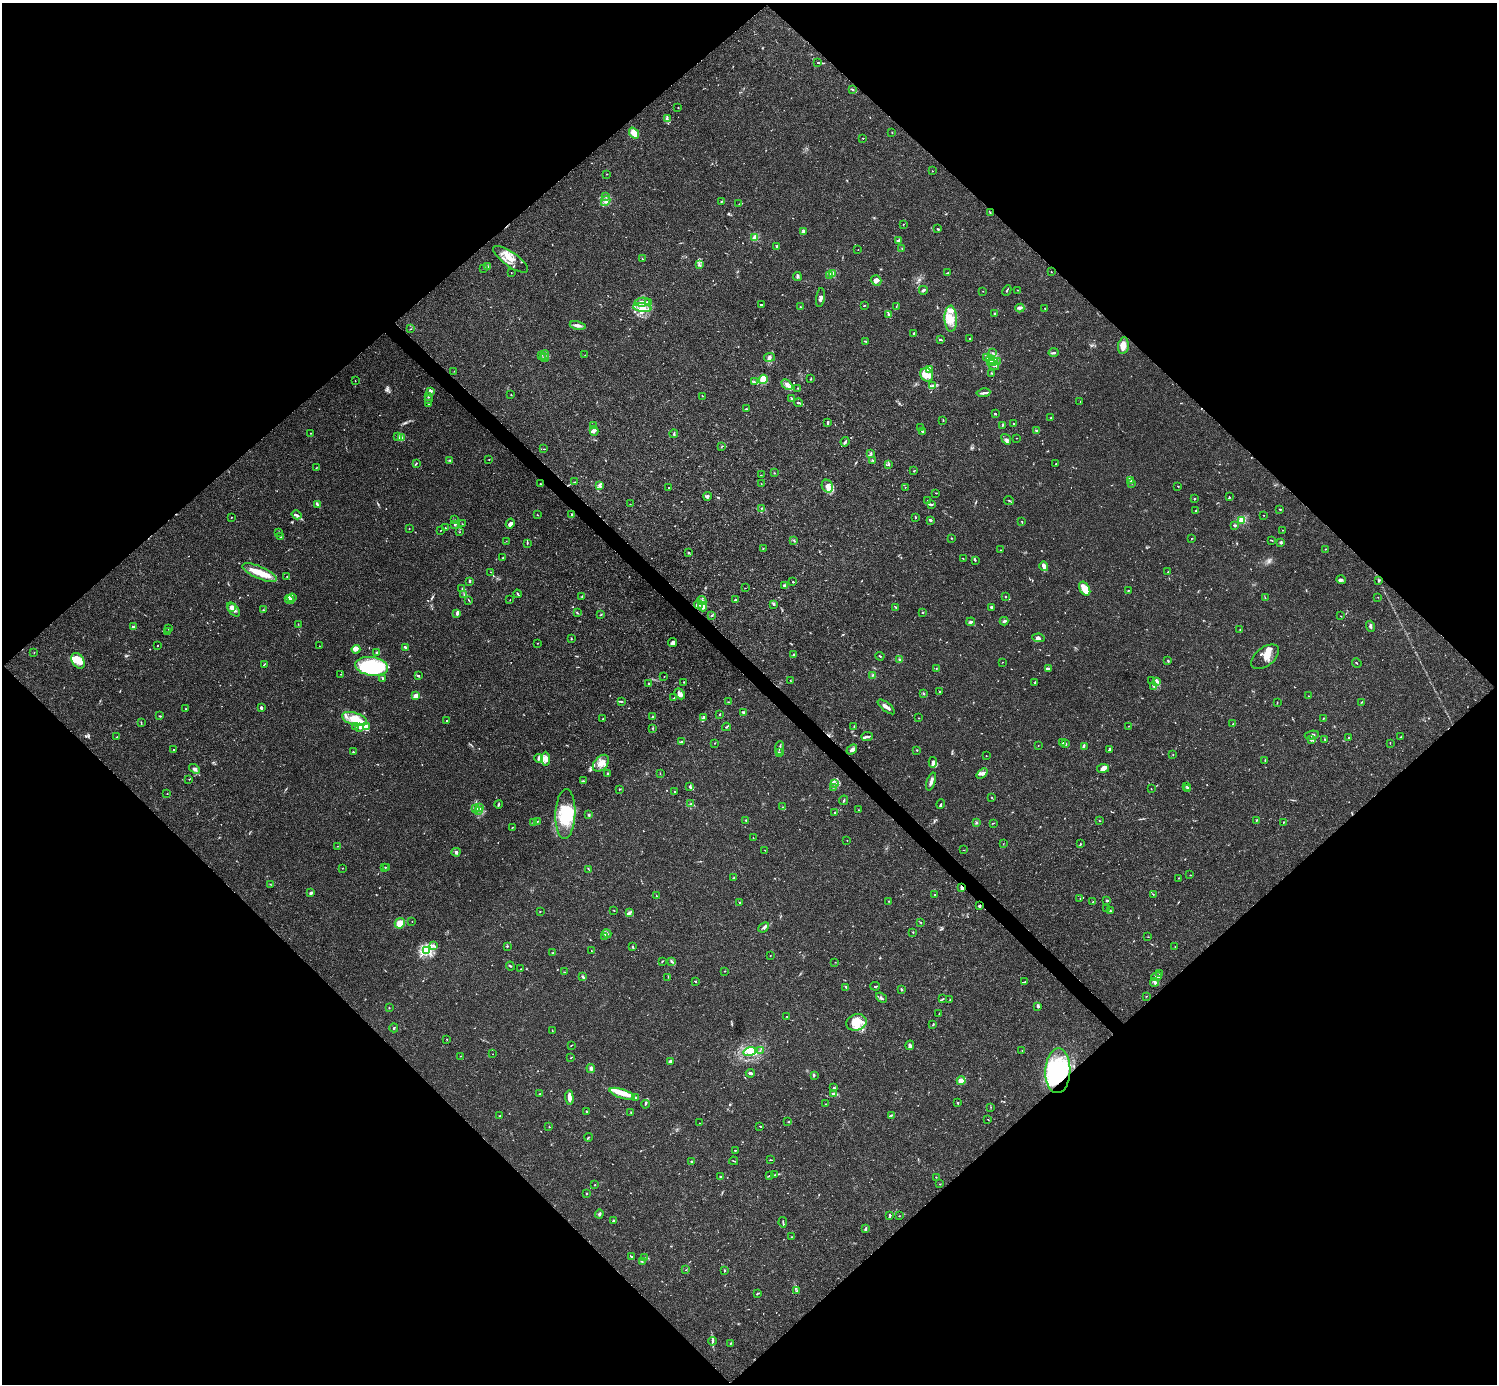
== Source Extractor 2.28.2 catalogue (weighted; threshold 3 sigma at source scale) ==
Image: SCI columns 1-5978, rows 158-5682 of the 5982 x 5981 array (HDU 1 of 3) = the unmasked area's bounding box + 8 px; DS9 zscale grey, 4 x 4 block average (1 PNG px = mean of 4 x 4 image px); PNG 1499 x 1386 px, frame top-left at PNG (2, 3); each listed source drawn as its Kron ellipse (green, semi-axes under 4 px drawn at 4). Shown black and unused: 51% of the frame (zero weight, under 3 of 4 exposures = <1% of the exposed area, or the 3 px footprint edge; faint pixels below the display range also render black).
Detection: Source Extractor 2.28.2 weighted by HDU 2 'WHT'. Background 0.0165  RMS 0.0022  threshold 0.00978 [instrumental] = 3 sigma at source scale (4.5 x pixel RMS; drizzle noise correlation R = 1.50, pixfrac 1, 0.05/0.05 arcsec/px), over >= 5 px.
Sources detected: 847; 13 too faint to see at this stretch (4 x 4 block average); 9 inside a brighter object's white glare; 7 cosmic-ray / hot-pixel residue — neither listed nor drawn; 27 coinciding with a brighter row at this scale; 99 inside a brighter listed object's ellipse — not listed separately; of the other 692, all 500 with FLUX_AUTO >= 0.423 (the completeness limit of this list) listed and drawn (192 fainter detections not listed), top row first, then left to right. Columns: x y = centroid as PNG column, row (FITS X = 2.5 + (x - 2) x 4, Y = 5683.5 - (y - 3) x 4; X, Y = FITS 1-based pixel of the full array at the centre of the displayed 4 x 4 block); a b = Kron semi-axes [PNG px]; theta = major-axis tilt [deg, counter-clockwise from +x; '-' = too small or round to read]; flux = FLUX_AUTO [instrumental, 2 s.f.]
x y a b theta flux
818 62 2 2 - 0.5
852 90 4 2 - 1.4
678 107 2 2 - 0.49
667 119 2 2 - 0.56
634 133 6 3 -50 16
892 133 2 2 - 0.58
863 138 2 2 - 0.59
932 171 2 2 - 0.51
607 174 2 2 - 0.45
606 196 2 2 - 0.6
606 201 5 3 - 3.4
721 201 3 2 - 0.86
739 204 2 2 - 0.61
990 212 2 2 - 0.95
903 224 2 2 - 0.67
938 229 3 2 - 1
803 231 4 2 - 1.6
755 237 2 2 - 40
899 240 4 2 - 4
777 246 2 2 - 1.7
902 249 2 2 - 0.69
858 250 2 2 - 0.44
511 259 20 7 -36 18
642 259 3 2 - 1
699 264 3 2 - 1.7
487 266 3 2 - 1.1
484 268 2 2 - 0.7
948 272 3 2 - 0.61
1051 272 2 2 - 0.53
511 273 2 2 - 0.58
832 274 2 2 - 56
830 275 2 2 - 1.4
797 277 4 2 - 1.9
876 280 5 5 - 4.5
923 290 4 2 - 2.6
1007 290 5 2 - 1.4
1018 290 2 2 - 0.52
983 291 2 2 - 1.1
820 298 9 2 81 4.2
642 302 7 3 10 4.8
649 302 4 3 - 3.2
761 305 4 2 - 1.2
864 305 3 2 - 0.74
642 307 9 4 -7 9.2
800 307 2 2 - 1.1
896 307 2 2 - 0.44
1020 308 4 2 - 2.1
1045 309 2 2 - 0.62
994 313 2 2 - 1.2
889 314 3 2 - 2
951 319 13 6 -88 15
578 325 8 2 -11 6.3
410 329 3 2 - 0.59
914 334 2 2 - 1.6
970 338 2 2 - 0.86
940 340 3 2 - 1.4
865 341 3 2 - 0.97
1123 346 8 5 80 12
1054 352 5 2 - 2.2
993 353 2 2 - 0.68
542 355 2 2 - 0.48
545 355 5 2 - 1.5
585 355 2 2 - 0.45
769 357 5 3 - 3.9
986 357 2 2 - 1.7
545 358 4 2 - 2.3
990 360 4 4 - 4
994 361 2 2 - 0.59
997 362 3 2 - 1.8
993 365 6 3 -33 5.8
930 369 3 3 - 3.4
454 371 2 2 - 0.42
992 373 2 2 - 0.7
927 375 7 6 - 9.1
763 379 5 3 - 7.5
811 379 2 2 - 0.97
355 381 2 2 - 0.53
754 382 3 2 - 1.5
787 385 6 4 -42 5.3
933 385 3 3 - 2.6
798 388 2 2 - 0.7
431 392 4 3 - 2.3
983 393 7 2 8 3.4
511 395 2 2 - 0.7
702 396 2 2 - 0.66
428 397 2 2 - 0.96
792 398 2 2 - 1.2
428 399 3 2 - 0.93
1080 402 2 2 - 0.45
428 403 2 2 - 1.1
798 403 4 2 - 2.9
746 409 2 2 - 1
995 414 2 2 - 1.5
1051 418 2 2 - 0.7
943 420 3 2 - 1
828 422 4 2 - 2.1
1013 423 2 2 - 0.77
1003 425 3 2 - 1.2
593 426 2 2 - 0.49
921 427 2 2 - 0.53
594 431 5 4 - 3.2
922 431 4 3 - 1.7
1037 431 3 2 - 1.1
310 433 2 2 - 0.5
674 434 4 2 - 1.8
397 437 4 2 - 1.8
401 438 2 2 - 1.2
1016 438 2 2 - 0.84
1006 439 6 2 -53 2.5
845 442 5 2 - 2.1
721 447 2 2 - 0.47
544 449 3 2 - 0.59
871 453 3 2 - 1.6
489 459 2 2 - 0.57
450 460 3 2 - 1.3
873 460 2 2 - 1.1
416 463 3 2 - 0.76
888 464 4 2 - 1.5
1056 464 3 2 - 0.71
316 468 2 2 - 0.47
914 471 3 2 - 0.7
774 473 2 2 - 0.52
761 475 2 2 - 0.55
1131 480 4 2 - 2
575 482 4 2 - 0.68
1132 483 2 2 - 0.61
540 484 2 2 - 1.1
761 484 2 2 - 0.51
600 486 2 2 - 1.7
827 486 6 5 - 8.3
1178 486 2 2 - 0.72
668 487 2 2 - 0.59
905 487 2 2 - 0.54
936 493 2 2 - 0.51
708 496 4 3 - 2.3
1229 497 2 2 - 0.73
1194 499 2 2 - 1.1
927 500 3 2 - 0.52
1009 500 5 2 - 1.4
630 504 2 2 - 0.43
931 504 3 2 - 1.3
317 505 3 2 - 1.9
762 508 2 2 - 0.49
1280 509 2 2 - 1.2
1196 510 3 2 - 1
572 514 2 2 - 1.3
296 515 5 3 - 2.7
537 515 2 2 - 0.5
1264 515 2 2 - 0.49
231 517 2 2 - 0.7
915 517 3 2 - 1.2
454 520 2 2 - 0.43
930 520 3 2 - 2.8
1242 520 2 2 - 97
1022 522 3 2 - 0.93
510 523 5 3 - 4.1
462 524 3 2 - 0.79
455 525 3 2 - 1.3
1234 525 2 2 - 1.7
445 528 2 2 - 0.81
409 529 2 2 - 0.85
441 530 3 2 - 0.71
1283 530 2 2 - 0.46
279 532 2 2 - 0.53
459 532 2 2 - 0.43
281 537 2 2 - 0.47
951 538 2 2 - 0.8
1191 538 2 2 - 0.55
794 540 2 2 - 0.63
1272 540 2 2 - 0.92
506 541 2 2 - 0.62
1281 542 3 2 - 1.6
527 543 3 2 - 1
763 548 2 2 - 0.91
1325 549 2 2 - 0.52
1000 550 2 2 - 0.72
689 553 2 2 - 0.58
503 558 2 2 - 0.54
963 558 2 2 - 0.51
975 560 3 2 - 0.74
1044 566 5 2 - 9
259 572 18 6 -24 21
491 572 2 2 - 0.46
1168 572 2 2 - 0.66
287 577 3 2 - 1.1
1341 580 5 3 - 2.3
1379 580 3 2 - 1.1
469 581 3 2 - 2
793 582 2 2 - 1
784 585 4 3 - 1.7
462 588 2 2 - 0.7
745 588 2 2 - 0.47
1085 589 7 5 -59 22
1128 591 3 2 - 0.79
464 594 2 2 - 0.8
518 594 4 2 - 1.4
582 596 3 2 - 1.1
1005 596 2 2 - 0.98
1378 597 2 2 - 0.49
292 598 4 2 - 2.1
1265 598 3 2 - 0.56
289 600 5 3 - 3
469 600 3 2 - 0.83
510 600 2 2 - 0.45
702 600 4 3 - 2.9
735 600 2 2 - 1.9
774 604 3 2 - 1.3
698 605 4 2 - 1.9
702 607 5 3 - 3.9
896 607 2 2 - 1.1
991 607 3 3 - 1.4
232 608 2 2 - 12
233 610 8 4 -51 6.5
263 610 2 2 - 0.48
923 612 2 2 - 1.1
457 613 4 3 - 3.7
577 613 3 2 - 0.86
601 614 2 2 - 0.94
712 615 3 2 - 0.99
1341 616 2 2 - 0.6
1004 621 4 2 - 2.7
971 622 4 3 - 2.6
298 624 2 2 - 0.42
1370 626 5 3 - 2.4
133 627 3 2 - 1.7
168 629 2 2 - 0.53
1240 630 2 2 - 0.48
167 632 2 2 - 0.45
571 638 4 2 - 0.75
1038 638 6 4 -10 3.6
538 643 2 2 - 0.67
673 643 4 3 - 4
158 646 2 2 - 1.7
319 646 2 2 - 0.44
405 647 3 2 - 1.5
356 649 4 2 - 8.4
34 652 2 2 - 0.57
377 652 4 2 - 2.9
794 655 3 2 - 4.1
880 656 4 2 - 0.96
1265 657 16 9 38 13
900 659 3 2 - 1.4
78 661 8 6 -56 8.8
1168 661 3 2 - 0.95
1002 662 2 2 - 0.48
1357 663 5 2 - 0.73
264 664 4 2 - 0.84
372 666 16 9 -8 140
936 668 2 2 - 0.57
1048 669 4 2 - 2.1
340 674 2 2 - 0.46
873 675 2 2 - 1
418 676 3 2 - 1.4
664 676 2 2 - 0.5
383 678 3 2 - 1.4
790 680 2 2 - 0.54
1152 681 3 2 - 0.95
684 682 2 2 - 1
1035 682 2 2 - 0.78
1157 682 3 2 - 1.8
649 683 3 2 - 1.6
1154 687 2 2 - 0.79
939 692 2 2 - 0.88
923 693 2 2 - 0.85
680 694 6 4 -49 4.9
416 696 3 2 - 10
1308 696 2 2 - 0.48
674 698 2 2 - 0.5
621 701 3 2 - 1.3
728 702 2 2 - 0.52
1361 702 2 2 - 0.49
1277 703 2 2 - 0.54
886 707 10 2 -38 7.8
261 708 4 2 - 2.4
186 709 2 2 - 0.56
743 712 3 2 - 1.7
720 714 3 2 - 0.97
160 716 2 2 - 1.7
652 717 2 2 - 0.75
704 718 2 2 - 0.95
919 718 2 2 - 0.45
355 719 13 6 -18 18
603 719 2 2 - 0.42
1323 719 3 2 - 0.81
447 720 2 2 - 0.92
141 722 2 2 - 0.71
1233 724 2 2 - 0.44
355 726 2 2 - 0.77
366 726 4 3 - 5.3
854 726 3 2 - 0.85
1128 726 2 2 - 0.6
360 727 3 3 - 2.3
726 727 4 2 - 1.3
652 728 2 2 - 0.57
1312 735 7 2 8 2.1
867 736 6 2 8 2.6
117 737 2 2 - 1
1349 737 2 2 - 0.72
1401 737 2 2 - 0.68
1325 739 2 2 - 0.67
1311 740 3 2 - 1.6
681 742 4 2 - 2.1
715 743 2 2 - 0.65
1063 743 2 2 - 1.1
1066 743 2 2 - 1
1390 743 3 2 - 0.44
1038 746 2 2 - 0.58
1084 746 2 2 - 0.54
779 748 7 2 83 2.1
174 749 2 2 - 0.87
852 749 6 4 37 4.8
1109 749 3 2 - 1.8
917 750 2 2 - 1
353 752 3 2 - 0.93
779 753 3 2 - 2.2
1173 755 2 2 - 0.53
986 756 2 2 - 0.45
538 758 4 3 - 2.8
546 759 7 4 -89 6.9
1265 760 3 2 - 0.71
933 762 5 3 - 4.2
601 763 10 6 48 11
1103 768 6 4 10 4.7
194 769 6 3 -35 2.8
982 773 6 3 39 4.7
608 774 3 2 - 2.2
660 774 2 2 - 0.61
189 779 2 2 - 0.53
583 781 2 2 - 0.65
931 782 9 2 71 5.9
835 784 2 2 - 1
689 786 3 2 - 1.5
1186 786 2 2 - 0.79
833 787 2 2 - 0.53
1187 788 3 2 - 1.5
619 789 2 2 - 0.81
1151 789 2 2 - 0.54
675 792 2 2 - 0.63
167 794 2 2 - 0.47
991 797 3 2 - 0.81
844 800 5 2 - 1.2
499 804 4 2 - 1.5
691 804 3 2 - 2
941 804 5 2 - 1.5
782 807 2 2 - 0.46
476 808 3 2 - 0.96
480 808 3 2 - 0.64
478 810 2 2 - 0.73
858 810 2 2 - 0.64
834 812 2 2 - 0.98
565 814 25 10 88 52
589 815 3 2 - 1.5
746 820 2 2 - 1.1
1256 820 2 2 - 0.66
537 821 2 2 - 0.63
1099 821 2 2 - 0.6
534 822 2 2 - 15
1283 822 2 2 - 0.49
976 823 3 2 - 1.2
993 823 2 2 - 0.98
512 827 2 2 - 0.62
753 838 2 2 - 0.48
847 841 2 2 - 0.47
1003 844 2 2 - 0.43
1080 844 2 2 - 0.97
337 846 2 2 - 0.51
765 850 2 2 - 0.44
964 850 2 2 - 0.46
456 852 4 4 - 3.2
385 867 2 2 - 0.88
342 868 2 2 - 0.45
387 868 2 2 - 0.76
589 870 2 2 - 0.5
1190 875 2 2 - 0.43
734 877 2 2 - 0.78
1179 878 2 2 - 0.53
270 884 2 2 - 0.58
962 888 2 2 - 2.9
311 893 3 2 - 2.7
1153 894 2 2 - 0.51
935 895 2 2 - 0.61
656 896 2 2 - 0.68
1080 898 2 2 - 0.43
1107 900 2 2 - 2.4
889 901 2 2 - 0.52
740 902 2 2 - 0.8
1093 902 2 2 - 1.6
979 906 2 2 - 2.8
1106 909 2 2 - 1
540 911 2 2 - 0.56
614 911 2 2 - 0.53
1110 911 3 2 - 1.1
629 912 4 2 - 2.6
412 921 2 2 - 0.46
400 923 5 5 - 18
921 923 2 2 - 0.55
764 927 6 2 41 2.8
913 932 2 2 - 0.63
607 933 5 2 - 2.8
605 937 2 2 - 1.4
1148 937 3 2 - 0.54
434 946 2 2 - 1.5
507 946 3 2 - 0.83
633 947 3 2 - 1.3
1175 947 2 2 - 0.44
427 950 2 2 - 240
591 951 2 2 - 0.44
553 953 2 2 - 0.64
770 955 2 2 - 0.55
662 961 2 2 - 1.2
672 962 3 2 - 1.5
835 962 2 2 - 0.46
510 966 4 2 - 1.1
521 969 2 2 - 0.72
725 971 2 2 - 0.58
564 972 2 2 - 0.45
1159 974 3 2 - 0.85
583 977 3 2 - 2.2
668 977 2 2 - 0.64
1156 977 6 2 25 1.9
696 982 2 2 - 0.55
1025 982 3 2 - 1.5
1154 982 4 3 - 2.2
875 986 5 2 - 1.4
846 987 3 2 - 1.8
901 990 3 2 - 1.7
1146 996 2 2 - 0.52
881 998 6 2 -41 2.1
943 999 4 2 - 1.2
950 1000 2 2 - 0.83
1038 1006 3 2 - 2.3
389 1008 2 2 - 1
939 1014 2 2 - 0.49
787 1016 2 2 - 0.48
856 1022 10 8 17 15
933 1024 3 2 - 1.2
394 1028 4 2 - 1.2
552 1030 2 2 - 0.6
447 1039 2 2 - 0.45
571 1045 3 2 - 0.66
910 1045 5 3 - 4
1022 1050 2 2 - 1.5
750 1051 6 4 18 9.8
760 1051 2 2 - 0.55
493 1054 2 2 - 0.45
460 1056 2 2 - 0.43
571 1058 3 2 - 0.6
670 1061 3 3 - 2.9
591 1068 5 3 - 2.8
1058 1071 22 12 87 64
750 1073 4 3 - 3.5
814 1076 2 2 - 0.97
961 1081 4 2 - 19
834 1088 3 2 - 1.2
540 1094 3 2 - 1.7
622 1094 13 4 -18 13
833 1094 4 3 - 2.5
635 1097 3 2 - 1.8
569 1098 7 2 -87 9.3
958 1102 2 2 - 1.3
645 1104 4 2 - 0.96
825 1104 2 2 - 0.43
991 1107 2 2 - 0.43
586 1111 2 2 - 1.2
631 1112 2 2 - 0.95
891 1115 3 2 - 1.1
500 1116 2 2 - 0.77
988 1119 2 2 - 0.51
788 1122 2 2 - 0.54
700 1123 3 2 - 0.53
760 1126 2 2 - 0.64
549 1127 3 2 - 0.61
588 1137 4 2 - 1.2
736 1150 2 2 - 0.72
770 1160 2 2 - 0.76
692 1161 3 2 - 1.6
734 1161 4 2 - 1.1
770 1175 2 2 - 0.74
775 1175 2 2 - 0.5
721 1176 2 2 - 0.57
936 1177 2 2 - 0.69
939 1184 2 2 - 0.45
595 1185 2 2 - 0.7
586 1194 2 2 - 0.89
599 1214 4 3 - 2.2
890 1215 2 2 - 3.4
899 1216 2 2 - 0.56
613 1220 2 2 - 2.6
783 1222 5 2 - 1.4
866 1228 4 2 - 2
792 1237 2 2 - 0.54
632 1257 2 2 - 0.69
644 1258 2 2 - 0.7
642 1262 2 2 - 1.2
686 1270 2 2 - 0.56
725 1270 2 2 - 0.87
797 1291 2 2 - 0.69
758 1293 3 2 - 0.95
712 1341 4 2 - 1.8
730 1343 2 2 - 1.2
Overlapping masked pixels (flux is a lower limit): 3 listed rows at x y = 962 888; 979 906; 1058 1071
Diffuse or blended objects may show on this block-average render without a row.